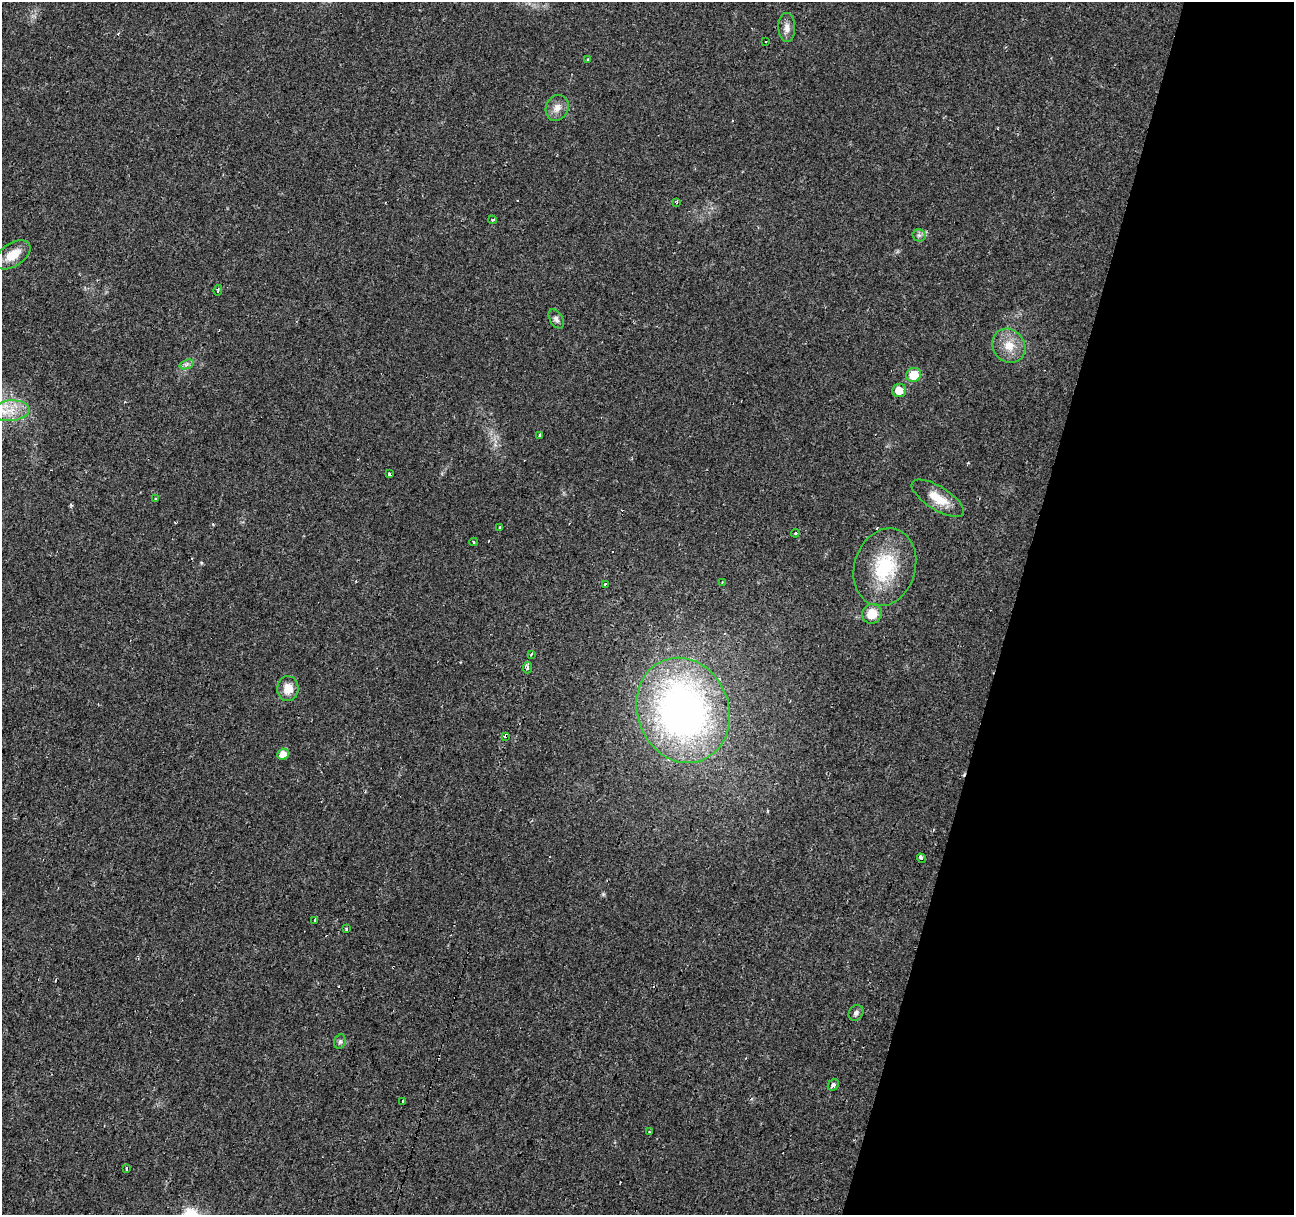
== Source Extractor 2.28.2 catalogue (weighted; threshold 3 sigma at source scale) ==
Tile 8 of 4 x 4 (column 4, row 2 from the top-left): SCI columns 3876-5167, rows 2646-3858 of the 5172 x 5351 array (HDU 1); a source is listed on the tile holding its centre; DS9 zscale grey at full resolution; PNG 1296 x 1217 px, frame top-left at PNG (2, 2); each listed source drawn as its Kron ellipse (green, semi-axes under 4 px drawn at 4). Shown black and unused: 22% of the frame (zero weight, under 2 of 3 exposures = <1% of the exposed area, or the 3 px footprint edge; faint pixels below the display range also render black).
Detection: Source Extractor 2.28.2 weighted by HDU 2 'WHT'; one run over the whole footprint, this tile lists its part. Background 0.0242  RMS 0.004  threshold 0.0181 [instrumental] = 3 sigma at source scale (4.5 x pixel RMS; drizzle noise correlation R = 1.50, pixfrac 1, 0.0396/0.0396 arcsec/px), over >= 5 px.
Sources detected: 52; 11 cosmic-ray / hot-pixel residue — neither listed nor drawn; the other 41 listed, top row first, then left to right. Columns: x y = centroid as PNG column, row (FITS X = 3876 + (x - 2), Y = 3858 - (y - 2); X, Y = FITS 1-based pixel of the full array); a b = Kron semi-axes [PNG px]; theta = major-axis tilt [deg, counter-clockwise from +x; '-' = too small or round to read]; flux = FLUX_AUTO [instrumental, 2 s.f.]
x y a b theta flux
787 28 14 8 -89 2.6
766 41 2 2 - 0.32
588 59 3 3 - 0.99
557 108 13 11 62 3.2
677 202 3 3 - 0.53
492 220 4 3 - 0.83
919 235 6 6 - 1.1
13 255 20 11 33 6.8
218 290 5 3 - 0.61
556 319 10 6 -60 1.5
1009 346 18 15 -51 7.1
187 364 7 4 19 1.2
914 375 7 7 - 9.7
899 390 7 6 - 5.4
11 411 18 10 4 7.2
539 435 3 3 - 1.2
389 474 3 3 - 2.5
938 498 30 11 -32 7.8
155 499 3 2 - 0.56
500 527 3 3 - 1.1
795 533 4 4 - 0.51
474 542 4 2 - 0.79
885 567 40 30 73 26
722 582 2 2 - 0.32
605 584 3 3 - 1.7
872 614 10 9 - 6.7
531 654 4 3 - 0.5
527 668 6 4 87 0.87
288 689 12 10 88 5.1
683 710 53 46 -69 180
506 737 4 3 - 28
283 754 6 5 - 4.4
921 858 5 3 - 4.8
315 920 3 3 - 1.6
347 929 3 3 - 1.3
856 1013 8 7 - 1.3
340 1042 7 5 68 0.89
833 1085 6 5 - 0.99
403 1101 3 3 - 0.73
649 1132 3 3 - 0.47
127 1168 3 3 - 2.6
Overlapping masked pixels (flux is a lower limit): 1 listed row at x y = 506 737
Isophote crosses this tile's border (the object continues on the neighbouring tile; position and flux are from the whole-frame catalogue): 1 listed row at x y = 11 411